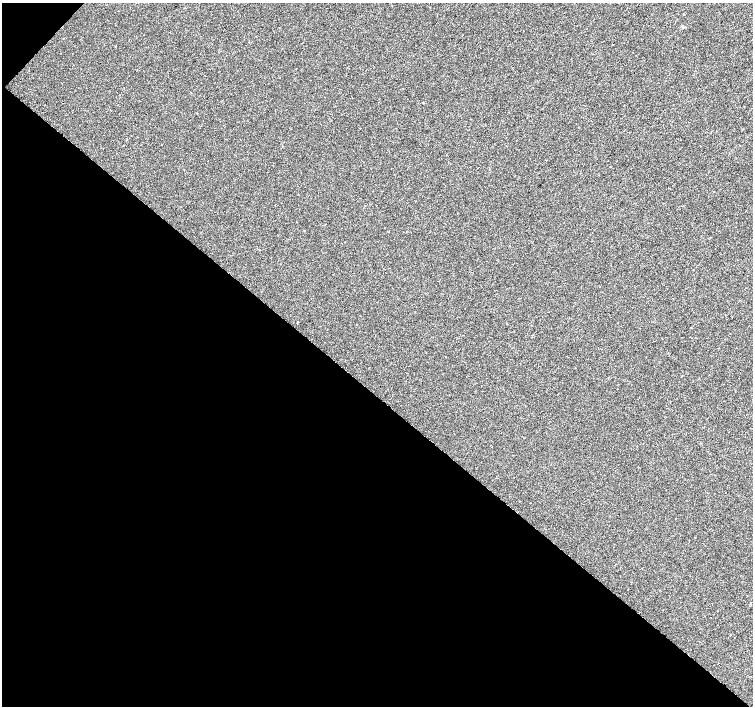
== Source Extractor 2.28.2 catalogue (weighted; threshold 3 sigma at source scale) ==
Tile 9 of 4 x 4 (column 1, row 3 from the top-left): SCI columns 1-1502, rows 1575-2981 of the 6014 x 6028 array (HDU 1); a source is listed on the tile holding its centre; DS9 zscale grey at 2 x 2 block average (1 PNG px = mean of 2 x 2 image px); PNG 755 x 708 px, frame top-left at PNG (2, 3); no overlay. Shown black and unused: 45% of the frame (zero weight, under 2 of 3 exposures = <1% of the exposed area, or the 3 px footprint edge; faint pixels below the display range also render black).
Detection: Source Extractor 2.28.2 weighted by HDU 2 'WHT'; one run over the whole footprint, this tile lists its part. Background -4.46e-04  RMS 0.0042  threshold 0.0187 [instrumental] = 3 sigma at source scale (4.5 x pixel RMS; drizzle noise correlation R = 1.50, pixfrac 1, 0.0396/0.0396 arcsec/px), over >= 5 px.
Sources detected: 3; all 3 listed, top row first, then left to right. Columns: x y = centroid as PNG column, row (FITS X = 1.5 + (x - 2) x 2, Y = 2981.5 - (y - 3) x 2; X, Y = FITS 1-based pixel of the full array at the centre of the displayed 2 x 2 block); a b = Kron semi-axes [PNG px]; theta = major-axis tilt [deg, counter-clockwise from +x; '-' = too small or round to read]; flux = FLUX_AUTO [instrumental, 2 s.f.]
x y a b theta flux
613 44 2 2 - 0.59
298 322 2 2 - 1.1
446 357 2 2 - 0.46